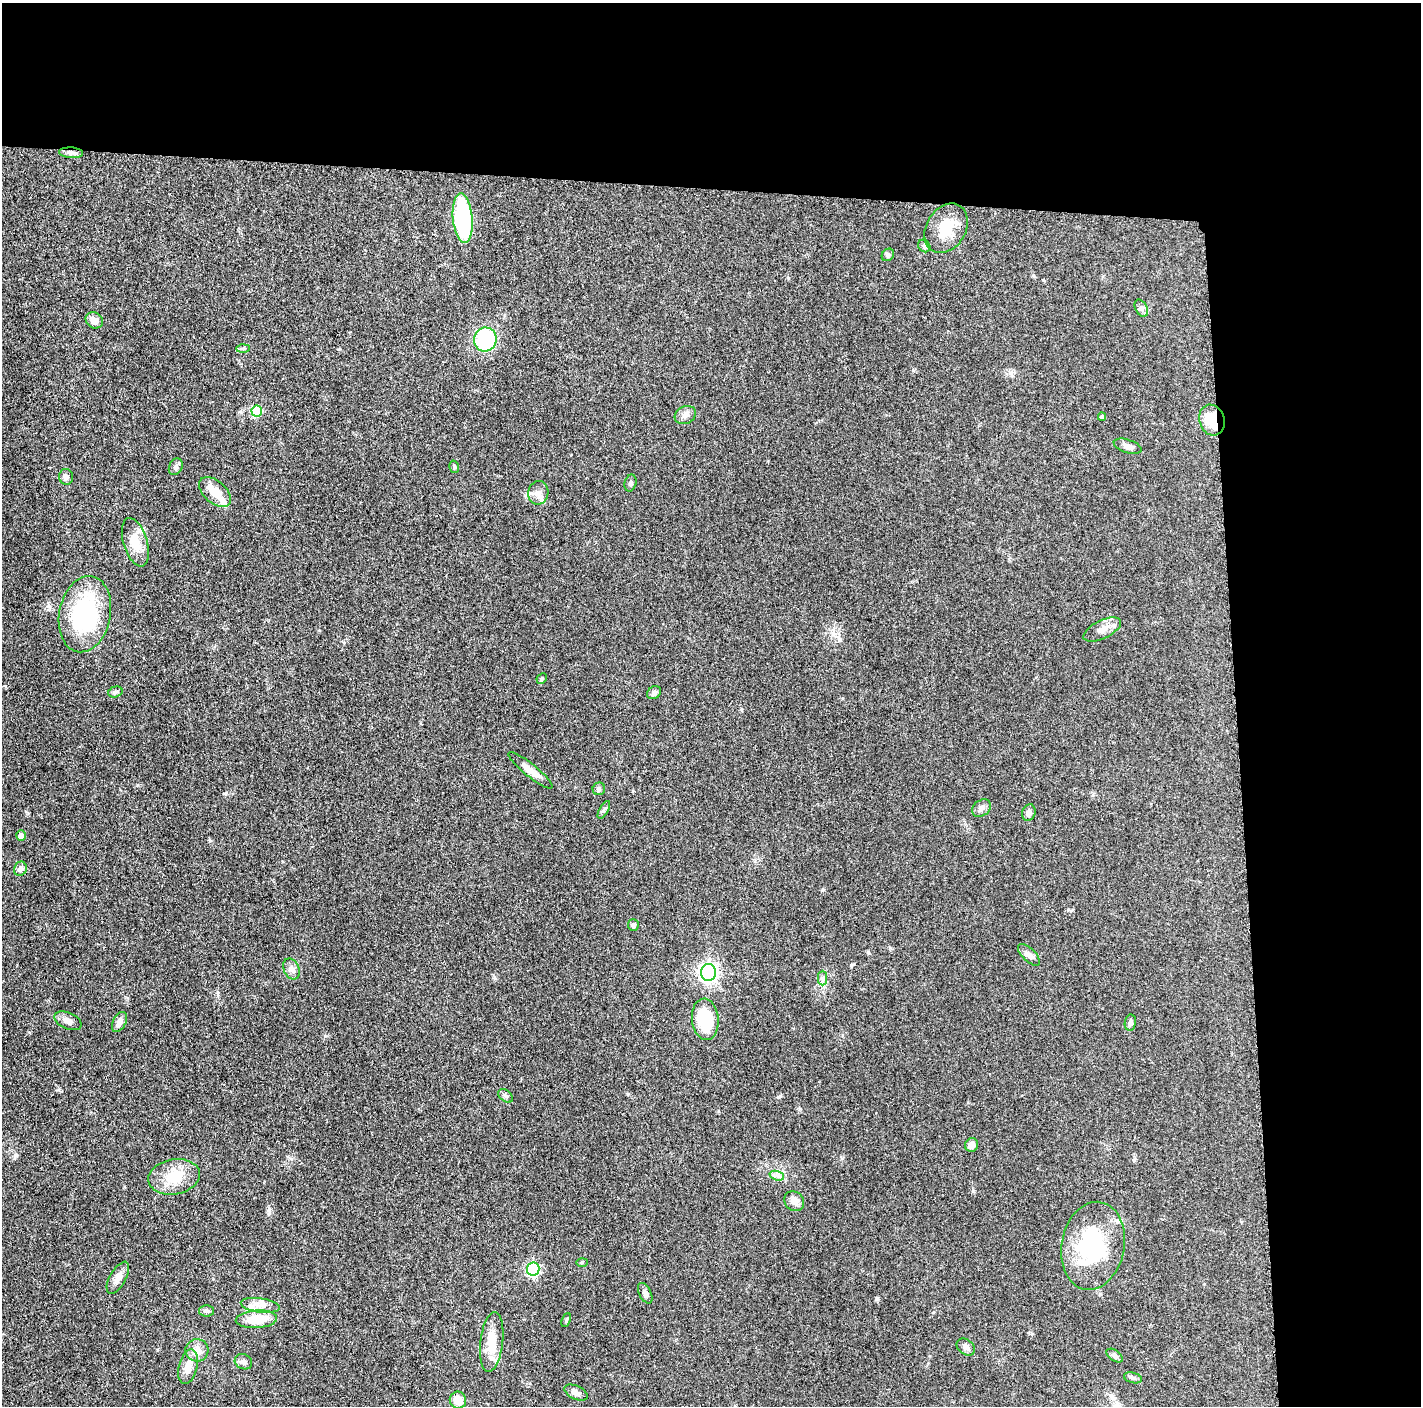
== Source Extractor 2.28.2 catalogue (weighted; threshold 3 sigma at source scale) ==
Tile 3 of 3 x 3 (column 3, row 1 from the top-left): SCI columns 2845-4263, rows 2827-4230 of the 4272 x 4249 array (HDU 1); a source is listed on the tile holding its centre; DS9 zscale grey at full resolution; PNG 1423 x 1408 px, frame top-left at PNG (2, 3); each listed source drawn as its Kron ellipse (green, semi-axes under 4 px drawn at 4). Shown black and unused: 24% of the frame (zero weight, under 3 of 5 exposures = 1% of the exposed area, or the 3 px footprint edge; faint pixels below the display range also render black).
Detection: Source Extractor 2.28.2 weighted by HDU 2 'WHT'; one run over the whole footprint, this tile lists its part. Background 0.0487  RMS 0.0052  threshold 0.0236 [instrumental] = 3 sigma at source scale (4.5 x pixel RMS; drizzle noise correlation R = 1.50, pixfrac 1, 0.05/0.05 arcsec/px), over >= 5 px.
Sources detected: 72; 2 inside a brighter object's white glare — neither listed nor drawn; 5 inside a brighter listed object's ellipse — not listed separately; the other 65 listed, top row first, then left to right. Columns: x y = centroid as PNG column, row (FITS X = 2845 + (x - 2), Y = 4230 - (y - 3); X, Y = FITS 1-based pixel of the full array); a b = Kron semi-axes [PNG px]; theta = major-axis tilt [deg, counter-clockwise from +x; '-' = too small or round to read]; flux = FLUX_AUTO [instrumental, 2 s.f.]
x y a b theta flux
71 153 12 5 -3 2.1
463 218 25 10 -84 60
946 228 26 19 58 14
924 246 7 5 -48 1.1
888 255 7 5 47 0.97
1141 308 9 6 -60 1.5
94 320 9 7 -34 4.2
485 339 12 11 - 43
243 348 6 4 2 0.84
257 411 5 5 - 23
685 415 11 8 28 2.8
1102 417 4 4 - 1.1
1212 420 16 12 -72 14
1128 446 14 6 -18 2.5
176 467 9 6 63 1.5
454 467 6 4 -72 0.71
66 477 8 7 - 1.7
630 483 8 6 75 1.1
215 492 19 11 -41 7.9
538 493 12 10 78 3
135 542 25 12 -73 9.6
85 614 38 25 79 59
1102 630 20 9 26 4.1
542 678 6 4 46 0.72
115 692 7 5 16 1.1
654 693 8 6 35 1.4
530 770 28 6 -39 5
599 789 6 6 - 1.1
981 808 10 7 35 2.1
604 810 10 3 61 0.95
1029 813 8 6 74 1.8
21 835 5 5 - 2.5
20 869 7 6 - 1.7
633 925 6 5 - 1.1
1029 955 14 6 -44 2.2
291 969 11 7 -66 2.4
709 972 8 7 - 170
823 978 7 4 -90 1.2
705 1019 21 13 -84 25
68 1021 14 8 -24 2.9
119 1022 11 6 64 3.7
1130 1023 8 5 81 1.6
505 1096 8 5 -40 1.2
971 1145 7 6 - 2.7
777 1176 7 4 -18 1.6
174 1177 26 17 10 13
794 1201 11 9 -45 3.6
1093 1246 44 31 80 50
582 1262 6 4 2 0.6
533 1269 6 6 - 83
118 1278 18 8 60 4
645 1293 11 6 -64 1.8
260 1305 19 7 -8 4.4
207 1311 7 5 0 1.3
256 1319 21 8 4 14
566 1320 7 4 69 0.8
492 1342 30 11 83 11
966 1347 10 7 -36 2.2
197 1350 11 11 - 4.7
1115 1356 9 5 -33 1.4
243 1362 9 7 -26 2
188 1367 17 9 76 6.2
1133 1378 9 5 -14 1.1
576 1393 12 6 -25 2.5
458 1400 8 8 - 6.1
Overlapping masked pixels (flux is a lower limit): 1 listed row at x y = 1212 420
Unlisted compact peaks at least as high as the median listed source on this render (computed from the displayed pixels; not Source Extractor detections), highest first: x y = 269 1210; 225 793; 877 1298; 325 1036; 16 1155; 973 1191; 822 890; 137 785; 842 1158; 840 640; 780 1096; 494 977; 741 709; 291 1159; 1134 1160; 851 965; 217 992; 800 1109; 788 278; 868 952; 1032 1334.